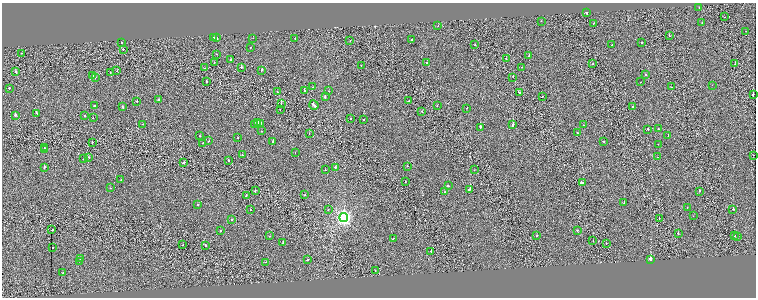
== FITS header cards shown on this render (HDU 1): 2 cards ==
NAXIS1  =                 1508
NAXIS2  =                  591

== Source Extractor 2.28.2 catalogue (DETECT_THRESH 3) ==
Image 1508 x 591 px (HDU 1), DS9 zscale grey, zoomed out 1/2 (1 PNG px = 2 x 2 image px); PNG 758 x 300 px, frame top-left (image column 1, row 590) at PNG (2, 3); each listed source drawn as its Kron ellipse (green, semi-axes under 4 px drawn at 4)
Background 0.0217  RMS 2.5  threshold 7.63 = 3 sigma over >= 5 px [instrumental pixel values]
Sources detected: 169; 16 cannot appear on this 1/2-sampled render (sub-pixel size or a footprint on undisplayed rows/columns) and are neither listed nor drawn; the other 153 listed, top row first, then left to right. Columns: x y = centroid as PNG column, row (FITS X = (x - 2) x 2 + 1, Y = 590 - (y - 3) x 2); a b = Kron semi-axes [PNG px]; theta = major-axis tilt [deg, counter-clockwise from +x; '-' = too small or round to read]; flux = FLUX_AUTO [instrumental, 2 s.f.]
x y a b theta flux
699 7 2 1 - 970
586 13 2 2 - 9700
725 17 2 1 - 450
541 21 2 2 - 840
594 23 2 1 - 760
702 23 2 1 - 640
438 26 2 1 - 550
746 31 2 1 - 330
669 36 2 2 - 690
213 37 2 2 - 1900
216 38 3 2 - 4600
253 38 2 1 - 1700
295 38 2 2 - 1400
412 39 2 1 - 720
350 40 2 1 - 720
121 42 2 2 - 990
641 42 2 2 - 2200
475 45 2 2 - 1500
612 45 2 1 - 480
250 47 2 2 - 1600
123 49 2 2 - 3100
21 53 2 2 - 500
217 54 2 1 - 1100
529 56 2 2 - 1200
506 59 2 1 - 770
231 60 2 2 - 7100
214 63 2 1 - 480
426 63 2 2 - 820
593 64 2 1 - 1500
735 64 2 1 - 790
361 66 2 2 - 940
241 67 2 2 - 1500
522 67 2 1 - 530
205 68 2 2 - 1200
261 70 3 2 - 5000
16 71 2 2 - 770
117 71 2 1 - 660
110 73 2 1 - 780
92 75 2 1 - 2100
646 75 2 2 - 1700
95 77 2 1 - 1000
513 77 2 1 - 790
207 81 2 2 - 1500
640 82 2 1 - 440
712 85 2 1 - 370
312 87 2 1 - 1600
671 87 2 1 - 1000
9 88 2 2 - 2400
304 91 2 2 - 3700
329 91 2 1 - 730
277 92 2 2 - 1000
519 92 3 2 - 3400
753 94 3 1 - 5700
325 97 2 2 - 2400
542 97 2 2 - 1800
158 100 2 2 - 8000
137 101 2 2 - 3000
409 101 2 1 - 820
281 103 2 1 - 1600
94 105 2 1 - 2200
314 105 5 2 - 9200
437 105 2 1 - 1500
122 107 2 2 - 1600
632 107 2 2 - 1800
467 108 2 1 - 320
280 109 2 1 - 1200
422 111 2 2 - 1300
37 113 4 2 - 3100
15 115 2 2 - 3900
85 116 2 2 - 710
93 118 2 2 - 450
351 118 2 2 - 1200
364 120 2 2 - 1400
258 122 2 2 - 1800
261 123 2 2 - 730
143 124 2 1 - 460
255 124 2 1 - 2100
513 125 3 2 - 16000
583 125 2 2 - 600
480 127 2 2 - 16000
648 129 2 2 - 2900
658 129 2 2 - 790
261 131 2 2 - 1100
577 132 2 2 - 2100
309 133 2 1 - 640
668 135 2 2 - 740
200 136 2 2 - 440
237 138 2 2 - 920
209 141 2 1 - 2000
273 141 2 2 - 1500
604 141 2 2 - 890
92 142 2 1 - 2300
203 143 2 2 - 1200
658 144 2 2 - 1100
44 147 2 1 - 820
45 150 2 1 - 1100
295 153 2 2 - 820
242 155 2 2 - 870
753 155 2 2 - 2200
88 157 2 1 - 2000
657 157 2 1 - 470
83 159 2 2 - 990
229 161 2 1 - 3100
184 163 2 1 - 2200
407 166 2 1 - 2400
44 167 2 2 - 1600
335 167 2 2 - 4200
325 170 2 2 - 1500
474 170 2 1 - 850
121 180 2 1 - 1200
405 182 2 2 - 440
582 183 4 2 - 5300
448 186 3 2 - 4700
110 188 2 2 - 660
469 189 4 2 - 3900
255 191 3 1 - 3500
699 191 2 2 - 1900
445 192 2 2 - 580
246 195 2 1 - 2000
305 195 2 2 - 2200
624 203 2 2 - 5000
197 205 2 2 - 1000
687 207 2 1 - 480
733 209 2 2 - 16000
250 210 2 2 - 830
328 210 2 1 - 870
693 216 2 1 - 420
344 218 4 4 - 120000
231 219 2 2 - 1300
659 219 2 2 - 3500
52 230 2 2 - 2100
577 230 2 2 - 2600
221 231 2 2 - 2400
678 233 2 2 - 2300
734 235 2 2 - 15000
270 236 2 2 - 690
536 236 2 1 - 1500
738 237 2 2 - 1700
393 238 2 2 - 1700
593 241 2 1 - 1700
283 242 3 2 - 5700
606 243 2 1 - 690
183 245 2 2 - 1100
205 245 2 2 - 2200
53 247 2 2 - 1700
431 251 2 1 - 12000
81 259 2 2 - 2100
650 259 3 2 - 100000
307 260 2 2 - 2800
79 261 2 1 - 1500
266 262 2 1 - 950
375 271 2 1 - 580
63 273 2 2 - 850
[16 sub-pixel or undisplayed-footprint detections neither listed nor drawn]